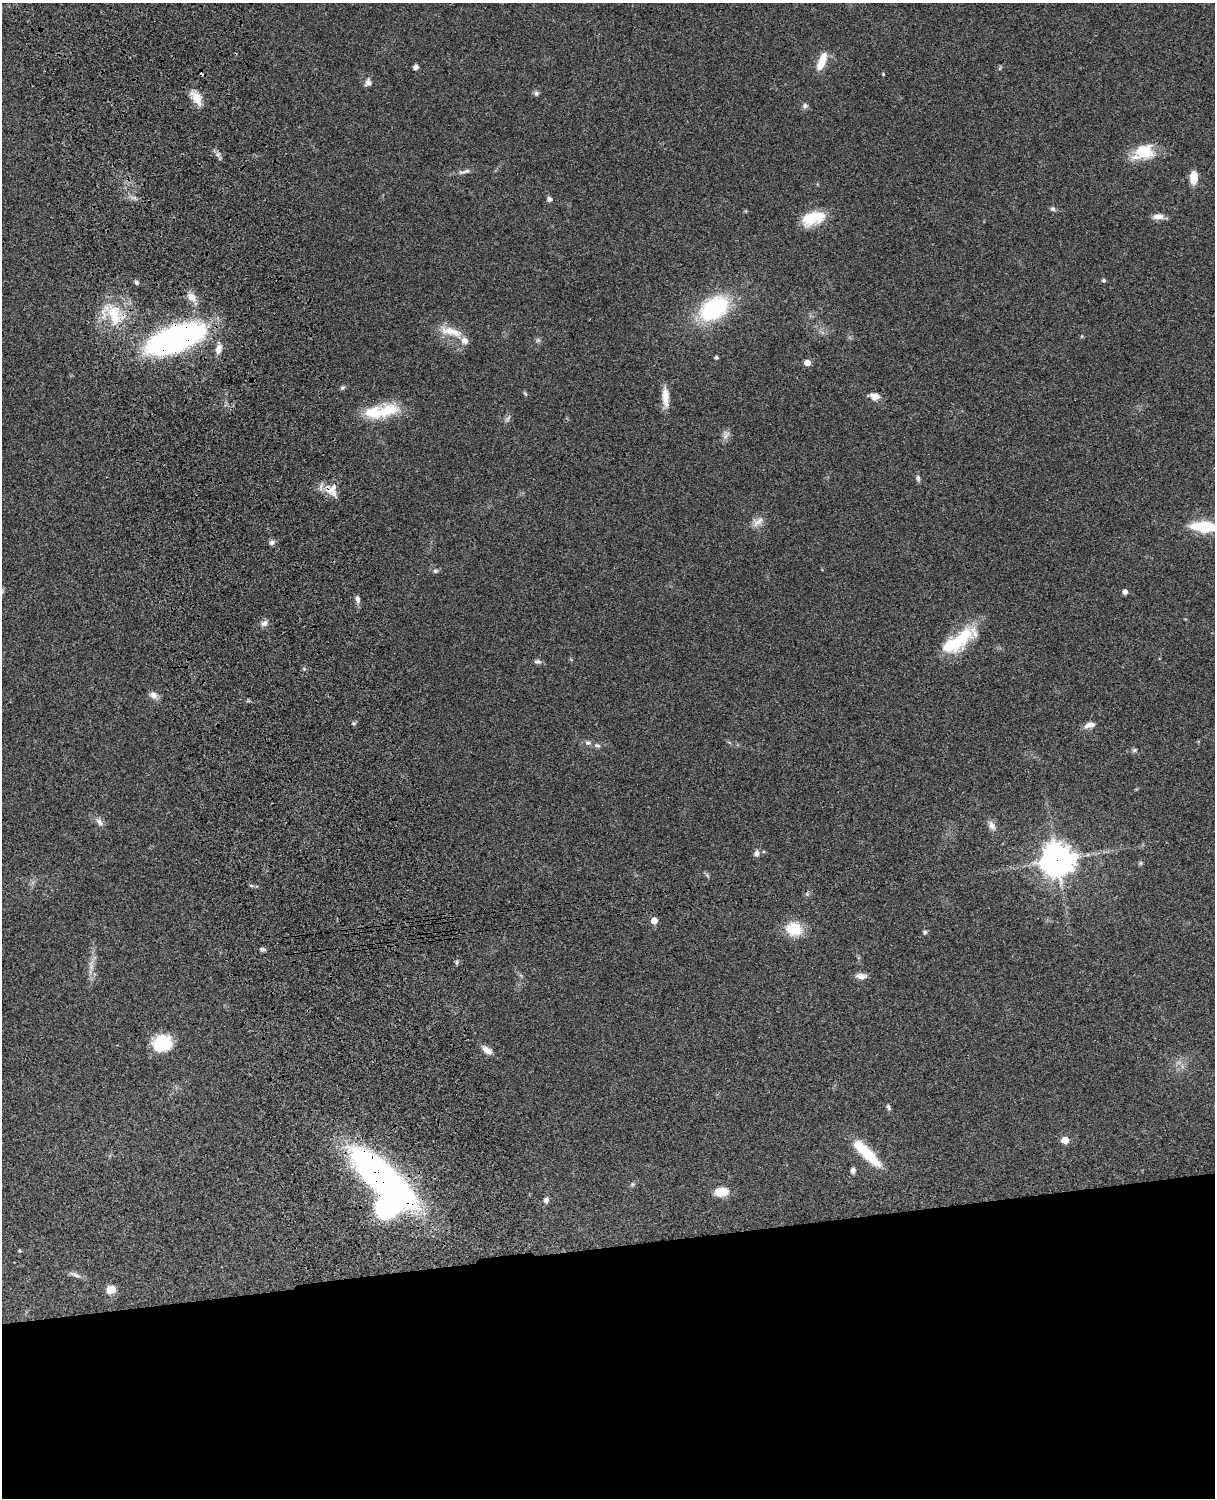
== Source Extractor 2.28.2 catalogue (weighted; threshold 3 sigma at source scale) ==
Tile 11 of 4 x 3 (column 3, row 3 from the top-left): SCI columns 2546-3758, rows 277-1772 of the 5088 x 4926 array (HDU 1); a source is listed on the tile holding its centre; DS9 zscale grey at full resolution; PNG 1217 x 1500 px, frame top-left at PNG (2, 3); no overlay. Shown black and unused: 17% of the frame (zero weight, under 3 of 4 exposures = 6% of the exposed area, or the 3 px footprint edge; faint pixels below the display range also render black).
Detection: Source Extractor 2.28.2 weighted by HDU 2 'WHT'; one run over the whole footprint, this tile lists its part. Background 0.09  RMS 0.0061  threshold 0.0276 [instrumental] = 3 sigma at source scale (4.5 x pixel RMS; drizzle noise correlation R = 1.50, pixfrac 1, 0.05/0.05 arcsec/px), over >= 5 px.
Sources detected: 85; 4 inside a brighter object's white glare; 1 cosmic-ray / hot-pixel residue — not listed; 5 inside a brighter listed object's ellipse — not listed separately; the other 75 listed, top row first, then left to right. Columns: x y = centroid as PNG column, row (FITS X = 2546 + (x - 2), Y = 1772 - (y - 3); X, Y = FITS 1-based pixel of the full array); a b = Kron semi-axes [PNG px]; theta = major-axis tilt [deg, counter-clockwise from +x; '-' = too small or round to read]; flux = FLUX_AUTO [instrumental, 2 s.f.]
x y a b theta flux
823 58 18 10 74 8
416 67 6 5 - 1.8
883 74 4 3 - 0.52
368 83 10 8 64 2.5
536 93 7 6 - 1.4
197 98 20 10 -56 7.9
805 106 8 6 -77 1.5
1144 152 25 16 18 20
464 171 19 5 13 2.7
1194 178 13 7 -87 9.7
549 199 6 5 - 1.7
1053 209 8 6 -31 1.3
1158 216 15 7 2 3.7
813 218 28 14 20 18
1103 280 5 4 - 1.1
136 282 6 5 - 1.3
192 297 15 9 -45 5.3
714 308 28 18 35 63
114 315 34 16 -81 22
451 331 34 10 -15 10
175 339 40 16 20 250
538 340 6 5 - 1.1
218 349 13 7 78 4.3
716 357 4 4 - 1.3
807 363 5 5 - 6.4
342 388 7 5 1 1.1
525 394 6 4 -61 0.91
874 396 13 7 -14 4.6
665 397 24 8 -86 7.6
372 413 35 19 5 20
508 419 9 4 64 1.5
726 435 13 7 57 2.8
918 478 9 5 -76 1.4
332 489 20 7 42 5.8
758 522 17 9 34 4.6
1204 527 24 9 -3 30
272 542 7 6 - 1.8
435 571 7 5 -2 1.2
1125 592 4 4 - 3.4
357 599 9 6 -81 2.3
264 623 10 7 40 2.5
957 641 46 17 34 29
537 662 9 6 -5 1.7
153 695 11 8 -43 3.6
354 723 6 5 - 1.1
1090 725 15 7 20 3.4
588 743 8 6 -11 1.8
597 745 9 5 -21 1.6
1134 750 7 5 21 1
99 822 12 7 -60 3
992 825 13 8 -64 3.2
757 853 9 6 84 2.2
1057 860 12 11 - 780
1141 863 6 5 - 0.91
707 875 6 5 - 1
251 885 6 3 -20 0.86
654 921 5 5 - 8.2
794 929 17 12 -12 19
925 932 5 5 - 1
262 949 6 5 - 1.2
457 962 6 4 90 1
91 967 9 6 -84 2.5
861 976 13 7 -4 3.7
164 1044 24 17 24 16
487 1050 14 7 -36 4.2
889 1107 9 5 -64 1.4
1065 1140 5 5 - 14
869 1155 42 11 -45 24
853 1170 6 5 - 2.1
385 1180 79 22 -43 280
632 1184 7 4 -90 0.91
721 1192 17 11 5 8.3
546 1200 7 6 - 2.1
75 1275 17 5 -22 2.6
111 1289 9 8 - 7
Overlapping masked pixels (flux is a lower limit): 5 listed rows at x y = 114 315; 175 339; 332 489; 1057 860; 385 1180
Isophote crosses this tile's border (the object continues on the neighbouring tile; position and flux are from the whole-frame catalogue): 1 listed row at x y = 1204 527